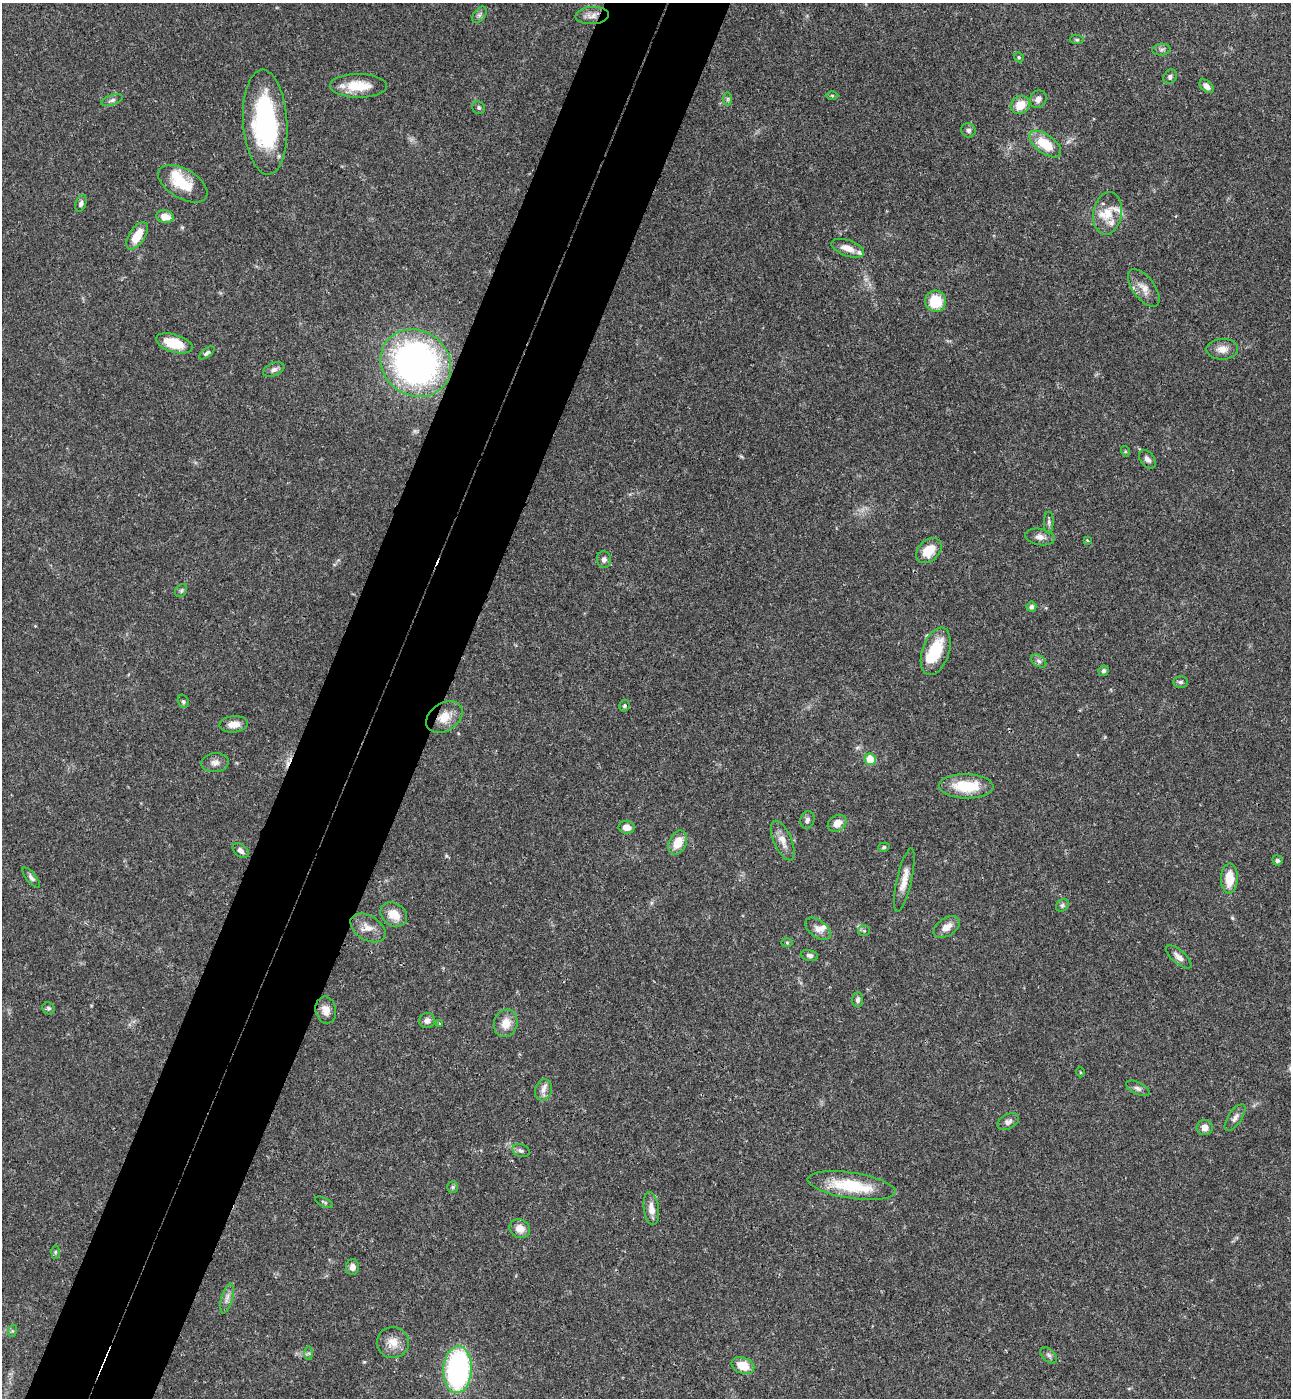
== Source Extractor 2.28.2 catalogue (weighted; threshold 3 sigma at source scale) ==
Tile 7 of 4 x 4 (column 3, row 2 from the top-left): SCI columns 2773-4061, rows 2822-4217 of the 5679 x 5641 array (HDU 1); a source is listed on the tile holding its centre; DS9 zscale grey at full resolution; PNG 1293 x 1400 px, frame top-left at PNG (2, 3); each listed source drawn as its Kron ellipse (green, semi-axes under 4 px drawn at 4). Shown black and unused: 10% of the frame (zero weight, under 3 of 4 exposures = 6% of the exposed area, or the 3 px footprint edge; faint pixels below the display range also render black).
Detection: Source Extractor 2.28.2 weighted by HDU 2 'WHT'; one run over the whole footprint, this tile lists its part. Background 0.0613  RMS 0.003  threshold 0.0137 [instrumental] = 3 sigma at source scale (4.5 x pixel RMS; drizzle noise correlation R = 1.50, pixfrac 1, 0.05/0.05 arcsec/px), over >= 5 px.
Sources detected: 106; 2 inside a brighter object's white glare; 1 cosmic-ray / hot-pixel residue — neither listed nor drawn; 6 inside a brighter listed object's ellipse — not listed separately; the other 97 listed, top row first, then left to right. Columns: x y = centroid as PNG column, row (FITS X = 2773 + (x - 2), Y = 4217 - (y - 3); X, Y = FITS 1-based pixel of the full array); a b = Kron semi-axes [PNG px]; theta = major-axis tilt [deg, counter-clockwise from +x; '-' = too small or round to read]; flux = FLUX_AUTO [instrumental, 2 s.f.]
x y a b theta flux
479 15 9 6 52 0.81
592 15 16 8 4 2.3
1077 40 7 4 -5 0.48
1161 50 9 5 7 0.89
1019 57 5 4 - 0.42
1170 77 8 6 53 0.79
359 86 28 12 0 8
1207 86 8 5 -42 1.7
832 96 6 4 -1 0.41
728 99 7 4 90 0.5
1038 99 9 8 - 1.6
112 100 11 5 18 0.9
1020 105 10 8 29 4.9
479 108 7 6 - 0.6
265 122 52 22 -86 44
968 130 7 7 - 0.95
1045 144 18 9 -36 9.4
183 184 27 14 -30 9.4
81 203 8 5 70 0.86
1108 213 21 14 80 5.3
165 217 9 6 -11 4
137 236 15 8 56 6.1
848 248 17 8 -19 3.4
1144 288 22 11 -53 3.3
935 301 10 10 - 9.3
174 343 19 9 -17 8.3
1222 349 16 10 1 2.7
207 353 9 4 37 0.75
416 363 36 32 -34 110
274 370 11 6 23 1.2
1125 451 5 3 - 0.31
1147 459 10 7 -52 1.3
1049 522 11 5 88 0.77
1040 537 15 8 -10 1.9
1087 540 4 4 - 0.31
929 551 14 10 44 6
604 560 8 7 - 1.1
181 591 7 5 56 0.55
1031 607 5 5 - 0.86
936 651 24 13 71 12
1039 661 8 5 -36 0.83
1104 671 5 5 - 0.75
1181 682 7 5 1 0.7
183 701 7 5 -73 0.58
624 706 6 5 - 0.59
444 717 20 13 33 5.2
234 724 14 8 5 2.9
870 759 6 5 - 6.5
215 763 14 9 6 1.7
966 786 27 12 -1 12
807 820 9 7 74 1.1
837 823 10 7 34 3
627 827 8 6 -9 2.5
783 840 21 9 -66 3.3
678 842 12 8 66 5.2
884 847 6 4 17 0.48
241 851 9 6 -41 1.2
1277 860 5 5 - 0.87
31 878 12 5 -49 0.88
1229 879 15 8 89 6.2
904 880 32 7 77 3.8
1062 905 7 5 46 0.7
394 914 14 11 -33 4.7
947 927 15 9 33 2.5
368 928 19 12 -31 3.4
818 929 15 8 -36 2.3
864 931 6 5 - 0.48
787 942 5 3 - 0.33
810 955 8 5 -13 0.88
1179 957 16 6 -41 1.9
858 1000 7 5 88 0.9
48 1008 6 5 - 0.6
326 1010 14 10 -80 2.8
427 1020 8 7 - 1.5
506 1023 14 11 73 4.1
440 1024 4 3 - 0.4
1080 1072 5 3 - 0.27
1138 1088 13 6 -26 1.1
543 1090 11 8 72 1.9
1235 1117 15 7 56 1.5
1008 1122 11 7 28 1.2
1205 1128 8 7 - 2.3
521 1151 9 6 -20 0.9
851 1185 44 13 -9 16
453 1187 6 5 - 0.51
324 1202 10 4 -26 0.51
651 1209 16 7 -82 2.8
520 1229 10 9 - 3.2
55 1252 6 4 89 0.53
352 1267 8 6 88 1.6
227 1298 15 5 75 1.7
12 1331 6 4 72 0.39
393 1343 16 15 - 4
309 1353 6 4 -90 0.54
1049 1355 10 6 -45 0.88
743 1366 12 8 -21 5.6
458 1370 23 14 87 58
Overlapping masked pixels (flux is a lower limit): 2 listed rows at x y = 416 363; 444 717